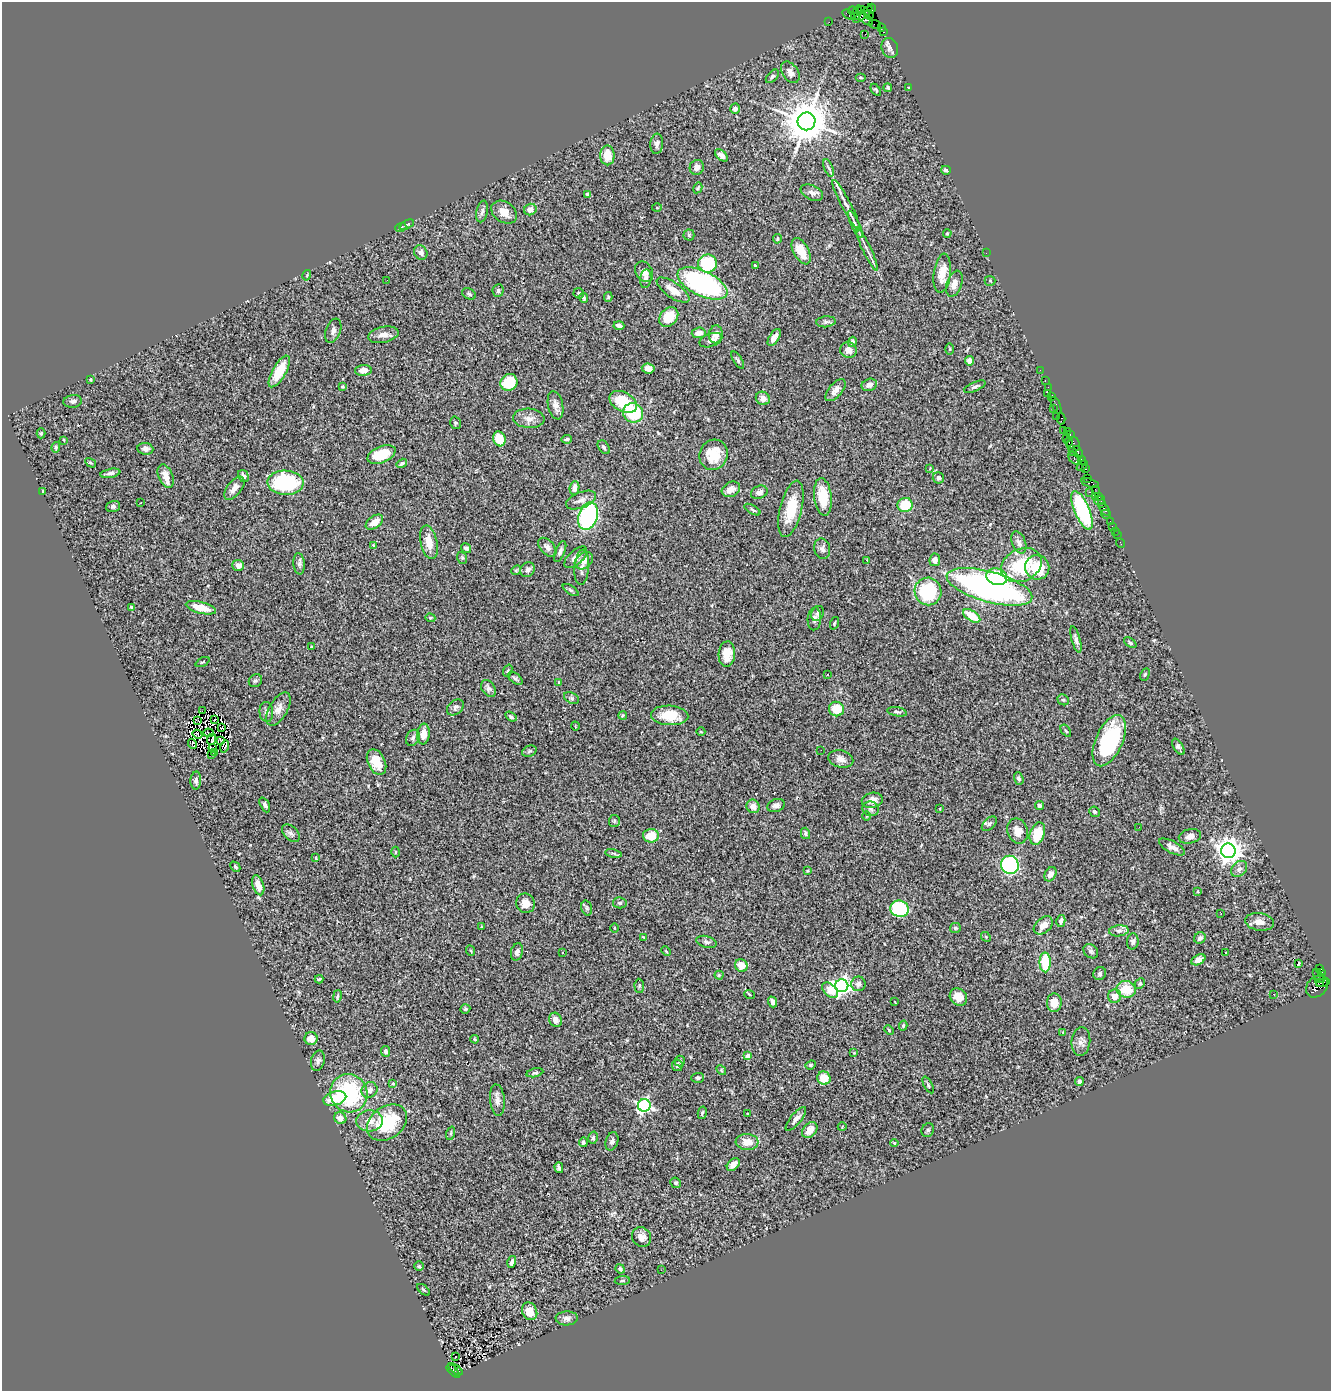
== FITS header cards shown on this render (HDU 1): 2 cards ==
NAXIS1  =                 1329
NAXIS2  =                 1389

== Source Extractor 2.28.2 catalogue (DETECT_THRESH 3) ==
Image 1329 x 1389 px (HDU 1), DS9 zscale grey, 1 PNG px = 1 image px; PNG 1333 x 1393 px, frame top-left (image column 1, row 1389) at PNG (2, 2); each listed source drawn as its Kron ellipse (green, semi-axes under 4 px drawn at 4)
Background 2.47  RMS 0.084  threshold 0.253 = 3 sigma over >= 5 px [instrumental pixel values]
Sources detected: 380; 3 with non-positive FLUX_AUTO (blend fragments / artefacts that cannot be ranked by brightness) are neither listed nor drawn; the other 377 listed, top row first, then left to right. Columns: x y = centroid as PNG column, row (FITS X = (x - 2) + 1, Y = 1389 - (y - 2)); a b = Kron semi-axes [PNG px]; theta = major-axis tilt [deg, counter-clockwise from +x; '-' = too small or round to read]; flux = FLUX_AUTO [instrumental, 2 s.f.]
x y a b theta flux
871 8 4 3 - 150
861 10 3 3 - 85
852 11 4 3 - 160
856 13 7 4 68 690
863 14 12 4 40 1200
849 15 7 3 -31 250
869 15 5 3 - 240
866 20 8 4 -37 720
829 22 2 2 - 36
875 24 6 2 -18 110
881 27 3 2 - 110
884 32 3 2 - 73
865 34 2 2 - 2
890 48 10 8 -72 24
790 72 12 8 -54 33
772 76 8 4 46 11
860 77 5 4 - 7.9
888 88 4 4 - 9.2
909 88 3 2 - 3.4
876 90 7 3 -57 6.1
735 109 5 4 - 23
806 121 9 9 - 22000
657 144 10 6 84 22
607 155 10 7 -89 92
721 155 7 4 -42 22
697 167 7 7 - 33
828 168 9 3 -68 12
946 170 5 3 - 8.9
698 188 5 4 - 6.7
812 193 12 7 -26 27
587 194 3 3 - 9.2
846 205 28 5 -62 46
657 208 5 3 - 5
530 209 6 5 - 39
482 212 11 5 79 19
504 212 14 10 -34 64
855 224 15 4 -65 22
407 225 8 4 28 12
401 227 6 3 19 6.4
947 233 4 3 - 6.9
689 235 5 5 - 7.9
777 239 5 4 - 8.9
867 249 23 3 -65 34
801 251 14 7 -61 100
421 253 7 6 - 26
986 253 2 2 - 18
708 263 9 9 - 300
755 266 3 2 - 6.8
644 272 11 8 -58 30
942 273 19 8 83 97
307 275 5 3 - 5.1
646 279 9 5 82 22
387 280 2 2 - 4
990 281 5 5 - 7.3
702 283 27 12 -26 1100
954 284 13 7 71 44
498 290 6 5 - 12
673 290 19 7 -35 71
579 293 5 5 - 8.4
469 294 7 5 -30 11
608 297 5 4 - 7.2
584 298 5 4 - 12
669 317 11 8 46 140
826 322 10 5 5 15
619 326 5 4 - 20
333 331 12 7 69 25
699 333 7 5 5 35
716 334 9 7 81 39
383 335 15 8 11 43
774 338 9 5 57 30
711 340 12 6 19 24
852 342 5 4 - 13
950 349 6 4 90 5.6
848 350 8 7 - 33
738 360 10 4 -58 9.6
970 361 4 4 - 45
648 368 6 5 - 30
363 370 8 5 5 45
1040 370 2 2 - 40
279 371 18 6 60 150
90 379 3 2 - 5.5
1045 381 3 2 - 110
509 382 9 8 - 170
869 385 8 6 20 28
343 386 3 3 - 8.8
975 387 11 4 23 16
1048 387 2 2 - 53
836 390 13 6 49 37
1047 393 2 2 - 240
1052 396 4 3 - 150
763 398 7 6 - 34
73 401 9 6 8 18
623 402 15 9 -29 200
556 405 14 7 -78 37
1056 405 9 3 -65 310
1053 409 3 2 - 34
633 413 10 9 - 270
1056 416 3 3 - 150
529 418 16 9 -4 41
1061 419 5 4 - 220
455 423 6 5 - 8.9
1063 430 4 2 - 84
1067 431 4 3 - 190
41 433 5 4 - 8.6
1070 435 3 2 - 140
1066 438 2 2 - 87
499 439 7 6 - 120
567 439 5 4 - 9.1
64 440 3 2 - 4.7
1069 442 5 3 - 260
1073 445 8 6 88 450
56 447 5 4 - 8.2
604 447 8 5 -55 13
145 449 8 6 -6 21
1073 452 2 2 - 25
1078 452 6 3 -72 480
382 454 15 8 22 170
713 455 15 14 - 140
1075 459 7 5 -45 860
1082 461 4 3 - 76
91 463 6 3 -31 6.3
402 463 5 4 - 9.2
1082 466 6 3 41 650
930 468 3 3 - 4
1085 469 4 3 - 260
110 473 10 4 11 21
166 476 12 7 -68 52
243 476 6 5 - 18
938 478 6 5 - 15
1088 478 3 2 - 240
285 483 18 12 -2 460
1090 483 9 4 -17 410
234 488 13 7 51 39
574 488 7 5 82 34
731 489 9 7 29 41
1095 489 2 2 - 57
42 491 3 3 - 8.3
759 492 8 6 21 22
1089 492 3 2 - 310
823 497 19 8 -83 140
1095 497 3 2 - 330
1098 497 4 3 - 270
581 500 16 8 21 37
1100 500 5 3 - 230
141 503 3 2 - 9
1102 504 3 2 - 150
905 505 8 7 - 140
113 506 7 5 19 15
791 509 29 11 76 180
1104 509 7 3 -53 270
752 510 9 3 -30 11
1082 510 20 7 -67 610
1106 514 5 3 - 77
588 516 14 9 71 850
374 522 10 6 36 55
1110 522 3 3 - 210
1112 526 2 2 - 24
1115 531 2 2 - 56
1117 535 2 2 - 18
429 542 17 8 -77 78
1019 542 11 7 -69 26
1120 543 5 2 - 48
373 545 3 3 - 4.8
547 547 11 7 -48 24
466 548 5 4 - 15
822 549 10 8 -76 22
560 551 11 5 68 17
576 557 14 7 42 41
462 558 6 5 - 7.8
867 560 3 3 - 16
935 560 6 5 - 31
584 561 10 7 41 38
299 564 11 5 -85 17
238 565 6 5 - 29
1022 565 21 16 25 270
582 567 18 7 85 36
1037 567 12 12 - 200
516 570 5 4 - 6.9
528 570 8 7 - 20
997 577 10 8 -18 170
989 587 44 15 -15 2000
571 590 9 3 -34 8.9
928 591 14 13 - 370
132 607 4 3 - 12
201 608 15 5 -15 100
818 613 8 6 67 12
972 616 9 5 -33 140
430 618 5 4 - 7
814 619 11 6 86 21
834 623 6 3 71 6.2
1076 640 14 4 -75 19
1130 643 7 4 -38 10
311 647 3 2 - 3.9
727 654 12 8 86 84
203 662 7 3 26 6.5
508 671 6 4 70 6.8
828 674 3 3 - 7.4
1145 675 6 4 63 7.8
515 678 8 5 -39 12
255 681 7 6 - 12
559 682 4 3 - 4.6
488 688 9 6 -58 18
572 698 8 5 -28 11
1063 700 6 5 - 9.3
455 707 9 6 40 16
278 709 18 9 60 50
836 709 7 7 - 120
202 710 3 2 - 1
266 712 10 6 -84 19
897 712 10 4 -10 12
623 715 4 3 - 6.1
670 715 18 9 -3 120
511 717 6 4 -34 14
198 720 3 2 - 3.9
215 720 3 2 - 9.6
575 726 4 3 - 4.2
221 728 3 2 - 5
1066 731 7 3 -54 7.6
701 732 4 3 - 4.3
208 733 5 4 - 8.2
197 734 5 2 - 4.8
423 734 10 6 84 52
413 738 8 6 62 16
212 739 5 2 - 5.6
220 740 4 2 - 5
1109 741 27 13 66 480
192 744 5 3 - 12
225 747 6 3 74 23
1178 747 9 4 -58 15
213 748 4 2 - 4
821 750 2 2 - 7.9
529 751 7 5 23 11
214 752 3 3 - 5.4
211 755 3 2 - 4
841 759 13 8 -15 37
377 762 13 8 -64 90
1019 779 6 4 -70 13
196 781 9 5 88 21
872 800 11 7 10 37
265 805 8 4 -63 15
776 805 9 6 20 22
1039 805 4 3 - 13
753 806 7 6 - 41
871 809 8 7 - 16
940 809 3 2 - 4.4
1095 812 6 5 - 9.3
866 816 4 3 - 5.2
614 821 6 5 - 10
989 824 9 5 44 14
1139 827 2 2 - 3.7
1017 831 13 10 -68 53
291 833 10 6 -45 17
805 833 6 4 -74 11
1037 833 11 7 72 130
651 836 8 6 0 110
1190 836 11 7 13 33
1172 847 14 6 -28 34
1228 851 7 7 - 5300
395 852 5 3 - 4.7
614 853 8 4 -10 12
316 858 3 3 - 4.5
1010 865 9 8 - 820
235 867 6 3 -45 9.5
1239 869 9 7 45 25
807 871 3 2 - 4.8
1050 874 7 5 59 32
258 885 10 5 -72 52
1198 891 4 2 - 4.2
525 903 10 9 - 48
620 903 7 5 -9 11
587 908 7 5 -73 12
900 909 9 8 - 380
1221 914 3 2 - 4.7
1061 921 6 4 75 17
1259 922 14 8 -9 43
1043 925 11 7 42 50
482 927 4 3 - 4.7
614 928 4 3 - 4.1
955 928 5 5 - 9.5
1119 931 10 5 5 19
644 937 4 2 - 4.4
986 937 5 4 - 6.8
1200 938 6 5 - 20
1133 941 8 5 85 15
706 942 10 5 -16 18
471 951 5 3 - 4.7
666 951 5 3 - 5.7
1091 951 8 6 -40 14
517 952 9 6 74 22
1226 952 3 3 - 11
562 953 2 2 - 3.9
1198 960 8 5 28 27
1045 962 10 5 -89 190
1299 963 3 2 - 4
741 965 6 6 - 65
1320 969 3 3 - 1300
1322 972 3 3 - 56
1317 973 3 2 - 31
1100 974 7 6 - 13
719 975 4 4 - 8
319 979 4 3 - 8.7
1320 979 5 3 - 240
1320 983 4 2 - 200
1323 983 6 4 15 520
858 984 7 7 - 27
1140 984 6 4 45 8.1
639 986 7 5 -85 10
842 986 6 6 - 2000
1317 987 12 9 44 1900
1126 989 10 8 -11 120
830 990 9 6 -44 91
750 994 5 3 - 4.5
1274 994 3 2 - 4.9
337 996 6 3 79 8.2
1115 996 7 6 - 58
958 997 9 8 - 52
773 1002 5 4 - 20
895 1002 3 2 - 3.3
1054 1003 9 7 88 69
465 1009 5 4 - 9.6
556 1020 7 6 - 38
903 1026 5 4 - 8.5
889 1030 5 3 - 5.5
1063 1032 3 2 - 3
311 1039 6 6 - 53
475 1039 4 3 - 5.4
1081 1042 14 9 83 31
386 1051 5 4 - 14
854 1053 4 4 - 4.9
748 1056 4 4 - 55
318 1061 10 6 76 19
680 1061 5 5 - 12
677 1065 6 5 - 19
811 1065 5 4 - 6.8
721 1070 5 4 - 6.3
535 1073 8 4 11 9.7
698 1078 6 5 - 11
824 1078 7 6 - 95
1079 1081 4 4 - 13
393 1084 4 3 - 7.3
928 1085 9 3 -61 7.6
369 1090 8 7 - 32
349 1093 19 18 - 550
335 1099 12 6 17 130
497 1100 16 7 -84 35
644 1105 6 6 - 1100
702 1113 6 4 78 9.3
748 1114 3 2 - 5
340 1118 6 5 - 41
796 1119 15 5 50 25
369 1121 13 10 4 56
387 1123 22 16 35 300
842 1127 4 3 - 3.8
810 1130 9 6 51 56
928 1130 7 6 - 13
451 1133 7 4 72 9
593 1138 6 4 76 9.4
612 1141 9 6 73 19
583 1142 5 4 - 11
747 1142 11 8 -3 68
894 1143 4 4 - 7.9
733 1165 8 5 47 39
559 1168 5 3 - 13
676 1183 5 5 - 9.7
642 1237 10 9 - 41
512 1262 6 4 75 19
419 1266 5 4 - 7.8
620 1269 5 4 - 15
661 1270 3 2 - 7.7
622 1281 8 3 5 7.8
424 1290 7 3 -40 6.7
530 1311 9 7 -63 65
567 1318 11 7 3 25
455 1357 3 2 - 18
456 1369 8 3 -38 160
453 1371 8 3 -44 680
459 1371 3 2 - 330
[3 non-positive-flux detections neither listed nor drawn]